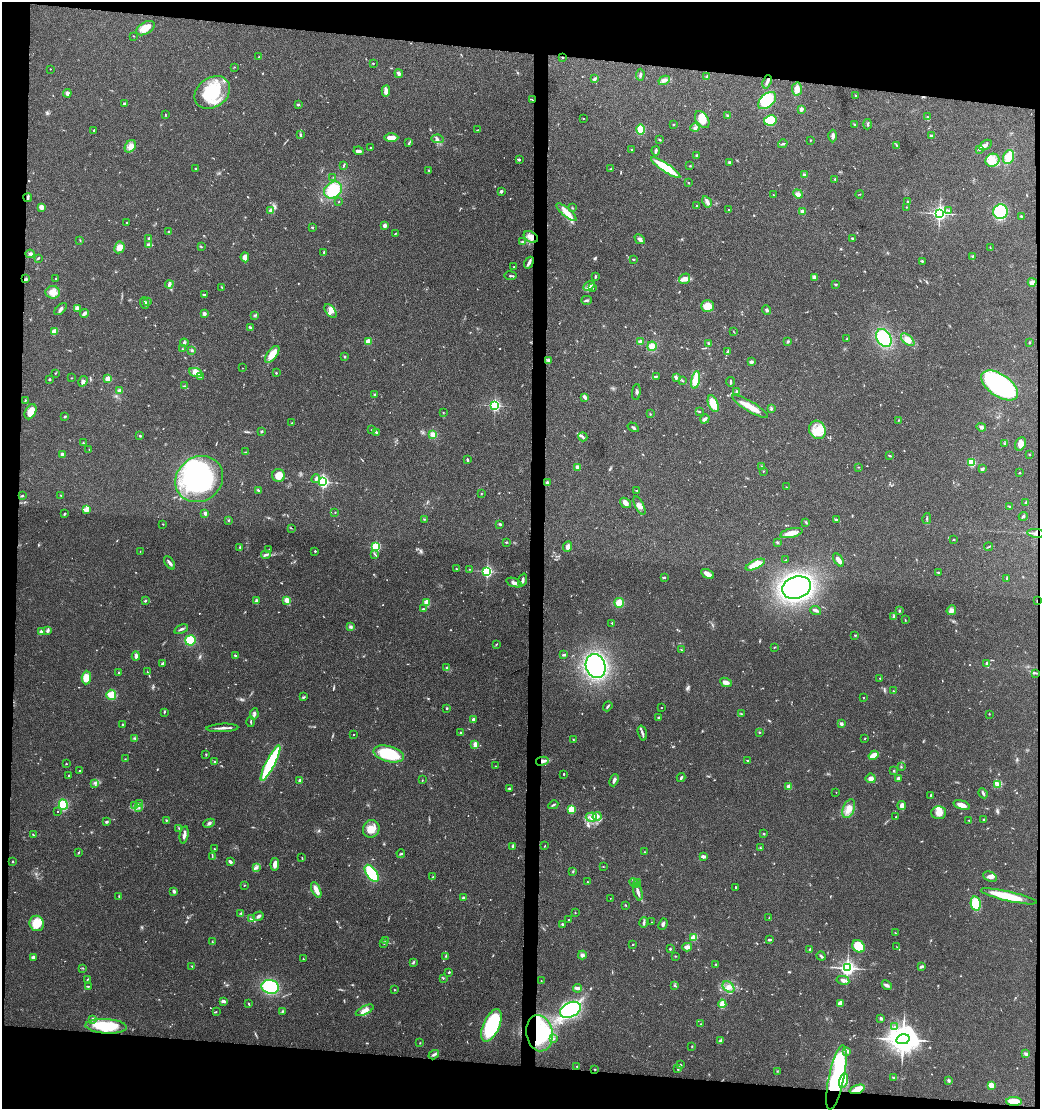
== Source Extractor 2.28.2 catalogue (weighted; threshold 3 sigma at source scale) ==
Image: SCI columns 103-4254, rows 1-4427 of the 4448 x 4427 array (HDU 1 of 3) = the unmasked area's bounding box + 8 px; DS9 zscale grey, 4 x 4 block average (1 PNG px = mean of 4 x 4 image px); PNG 1042 x 1111 px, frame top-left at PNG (2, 2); each listed source drawn as its Kron ellipse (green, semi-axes under 4 px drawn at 4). Shown black and unused: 12% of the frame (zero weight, under 3 of 4 exposures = <1% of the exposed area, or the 3 px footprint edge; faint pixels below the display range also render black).
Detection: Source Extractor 2.28.2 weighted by HDU 2 'WHT'. Background 0.078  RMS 0.0058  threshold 0.0262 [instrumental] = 3 sigma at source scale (4.5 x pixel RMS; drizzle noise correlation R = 1.50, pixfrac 1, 0.05/0.05 arcsec/px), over >= 5 px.
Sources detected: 702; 3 too faint to see at this stretch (4 x 4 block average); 5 inside a brighter object's white glare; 1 cosmic-ray / hot-pixel residue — neither listed nor drawn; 9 coinciding with a brighter row at this scale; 33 inside a brighter listed object's ellipse — not listed separately; of the other 651, all 500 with FLUX_AUTO >= 1.42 (the completeness limit of this list) listed and drawn (151 fainter detections not listed), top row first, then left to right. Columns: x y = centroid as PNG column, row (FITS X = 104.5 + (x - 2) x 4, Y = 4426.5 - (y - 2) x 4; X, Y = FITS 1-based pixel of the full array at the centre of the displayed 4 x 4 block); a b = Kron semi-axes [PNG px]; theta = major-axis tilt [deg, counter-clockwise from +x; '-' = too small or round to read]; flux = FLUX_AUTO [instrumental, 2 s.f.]
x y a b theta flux
145 28 10 6 30 40
133 36 2 2 - 1.6
259 57 2 2 - 1.5
562 57 2 2 - 2.9
373 63 2 2 - 2
235 67 2 2 - 1.7
50 69 2 2 - 1.8
399 74 4 3 - 8.1
640 75 6 2 88 7.3
707 77 3 2 - 5.2
595 79 4 3 - 6.6
664 80 6 3 28 9.9
767 82 7 2 70 9.6
797 89 6 5 - 18
386 91 6 3 86 19
212 92 19 14 35 180
67 93 4 3 - 11
855 95 2 2 - 1.8
532 100 2 2 - 1.5
767 100 11 6 42 110
124 103 3 2 - 4.7
298 105 2 2 - 11
801 109 2 2 - 46
165 115 3 2 - 1.9
728 115 3 2 - 3
928 117 4 2 - 2
583 118 2 2 - 1.6
702 119 9 6 -56 41
770 120 6 5 - 82
673 124 2 2 - 2.3
854 124 3 2 - 2.3
867 124 5 2 - 3.9
695 128 4 4 - 8.2
641 129 5 4 - 60
94 130 2 2 - 3.1
477 130 2 2 - 1.6
300 135 3 2 - 3.9
833 136 6 2 89 14
931 136 4 2 - 8.7
391 138 7 3 0 44
437 139 6 2 -11 6
660 140 3 2 - 2.7
810 140 2 2 - 2.8
409 143 3 2 - 3.3
783 144 5 2 - 5
897 145 3 2 - 3
985 145 7 4 33 13
130 146 7 5 55 19
370 148 2 2 - 1.6
979 149 3 2 - 2.7
632 150 3 2 - 2.8
359 151 5 3 - 8.8
656 151 5 2 - 6.1
697 156 3 2 - 5.3
1009 157 7 5 71 46
519 160 3 2 - 4.3
992 160 7 6 - 29
729 163 4 2 - 4
344 165 4 2 - 3.3
690 166 3 2 - 1.7
666 168 17 4 -34 140
195 169 2 2 - 2.7
611 169 3 2 - 3.4
429 170 2 2 - 2.5
804 175 3 2 - 6.2
333 177 2 2 - 1.9
835 179 2 2 - 2.7
689 183 3 2 - 1.7
333 190 10 7 37 110
501 191 2 2 - 9.7
798 194 5 4 - 14
860 194 4 2 - 1.8
774 195 2 2 - 1.7
28 198 4 2 - 7.4
339 202 2 2 - 1.7
707 202 6 3 -59 11
908 202 2 2 - 4.6
696 206 2 2 - 5.1
41 207 3 3 - 16
906 207 2 2 - 1.6
572 208 2 2 - 2.5
729 210 2 2 - 8.1
949 210 2 2 - 3.2
271 211 4 4 - 11
567 212 13 4 -40 33
802 212 2 2 - 63
1000 212 7 7 - 170
939 213 2 2 - 1300
1021 216 3 2 - 2
126 223 2 2 - 2.8
385 226 3 3 - 11
312 227 2 2 - 3.3
169 232 3 2 - 7.7
395 233 2 2 - 1.8
531 237 8 5 -26 24
149 238 2 2 - 4.1
852 238 3 2 - 2.9
640 239 6 3 -44 13
80 240 4 2 - 2
522 242 4 2 - 3.4
148 245 3 2 - 13
119 247 6 5 - 24
201 247 3 2 - 3.3
990 247 2 2 - 1.8
324 252 3 2 - 4.7
30 254 4 2 - 5.8
972 256 3 2 - 2.9
245 257 5 4 - 20
38 258 4 2 - 2.9
633 260 3 2 - 2.9
922 261 2 2 - 2.4
529 263 6 2 59 12
514 267 2 2 - 5.2
511 276 6 2 -8 4.1
595 276 4 2 - 3.7
814 277 4 3 - 9.4
26 279 3 2 - 5.8
56 279 2 2 - 3.2
685 279 6 5 - 16
1032 282 4 4 - 13
169 284 4 2 - 11
836 284 3 2 - 2.1
589 286 6 3 32 9.4
222 287 3 2 - 2.1
593 287 4 2 - 2.9
53 292 7 6 - 22
204 295 3 2 - 4.2
587 300 5 2 - 5.6
147 302 3 2 - 3.6
145 303 6 2 -69 4.3
707 306 6 6 - 56
77 308 4 3 - 11
60 309 7 3 44 9.2
767 310 5 3 - 5.4
331 311 8 5 -51 18
84 313 4 2 - 11
204 314 2 2 - 36
255 315 3 2 - 3.4
251 327 3 2 - 4.4
54 332 4 4 - 23
734 332 2 2 - 1.7
884 338 9 7 -59 200
847 339 3 2 - 2.6
908 340 8 4 -42 27
368 341 2 2 - 100
640 341 3 3 - 8.1
787 342 3 2 - 4.9
1029 342 2 2 - 5.3
184 343 4 3 - 5.6
709 343 3 2 - 6.2
652 346 4 4 - 24
182 349 2 2 - 2.2
192 350 2 2 - 2.5
728 352 3 3 - 8.3
272 354 10 5 53 43
345 357 3 2 - 2.9
549 360 4 3 - 6.8
751 362 3 3 - 7.5
242 368 2 2 - 1.4
196 372 7 3 -21 15
56 373 2 2 - 2.1
276 373 2 2 - 3.3
201 376 2 2 - 2.2
656 376 3 2 - 3.4
71 378 2 2 - 1.6
676 378 3 2 - 5.8
49 379 2 2 - 4
108 379 2 2 - 130
696 380 9 4 79 54
83 381 5 4 - 9.3
683 381 3 2 - 3.3
730 382 4 2 - 4.7
1000 385 21 11 -34 500
184 386 2 2 - 2.3
120 391 2 2 - 55
636 392 8 2 85 6.9
737 392 3 3 - 7.7
375 395 3 2 - 6.7
585 397 4 2 - 12
25 400 3 2 - 4
713 404 8 5 -68 67
495 405 2 2 - 670
750 406 20 5 -31 43
772 409 3 2 - 2.4
30 412 8 5 62 43
443 412 2 2 - 1.5
700 412 3 2 - 2.4
650 414 2 2 - 2
65 416 2 2 - 4.3
705 419 5 3 - 8.4
898 420 2 2 - 1.5
292 423 3 2 - 2
633 427 6 2 -32 6.3
981 427 5 3 - 6.1
372 429 2 2 - 1.8
817 430 9 8 - 45
262 431 2 2 - 3.3
376 432 4 2 - 4.8
433 434 3 3 - 19
140 436 2 2 - 3.5
583 437 5 2 - 6.3
83 443 2 2 - 3.9
1004 443 3 2 - 1.8
1020 444 7 5 63 20
89 450 3 2 - 2.2
245 452 3 2 - 1.6
62 454 3 2 - 7
1030 454 2 2 - 1.9
890 456 3 2 - 3.2
467 459 4 2 - 3.9
971 462 2 2 - 260
577 467 2 2 - 45
762 467 3 2 - 2.5
858 467 2 2 - 1.5
982 469 4 2 - 8
763 472 2 2 - 1.4
1019 473 2 2 - 2.5
279 475 6 6 - 40
199 479 25 22 37 530
316 479 4 2 - 7.1
323 482 2 2 - 670
547 483 2 2 - 22
786 487 2 2 - 1.8
258 490 3 2 - 4.8
637 491 2 2 - 1.8
481 494 2 2 - 1.9
23 496 2 2 - 3.3
61 496 3 2 - 2.4
1025 502 2 2 - 2.7
625 503 6 4 -36 14
639 506 10 3 -63 14
1009 506 3 2 - 3.3
87 509 3 3 - 9.1
335 512 2 2 - 1.8
205 513 3 2 - 11
65 514 3 2 - 3.8
1023 516 4 2 - 4.3
424 519 2 2 - 1.6
927 519 5 2 - 4.1
229 520 2 2 - 2.3
837 520 3 2 - 5
806 522 3 2 - 3.6
163 524 2 2 - 2
500 524 3 2 - 4.9
291 528 2 2 - 1.8
791 533 12 4 14 34
1036 533 9 4 -7 12
954 539 2 2 - 3.3
506 542 2 2 - 4.1
777 542 2 2 - 5.2
567 546 6 4 65 12
240 547 3 2 - 2.3
376 547 2 2 - 350
988 547 4 2 - 3.8
269 549 2 2 - 1.7
315 551 2 2 - 10
140 552 2 2 - 1.7
375 554 3 2 - 2.3
266 555 5 2 - 7.8
785 560 2 2 - 1.6
838 560 7 3 -55 19
170 563 7 2 -55 11
755 565 10 3 25 58
456 569 2 2 - 3.1
469 569 2 2 - 1.8
487 571 2 2 - 640
938 572 3 2 - 1.7
708 574 7 3 -30 27
664 577 4 2 - 4.8
1007 579 4 2 - 3.5
523 580 7 2 70 8.1
514 583 8 3 -19 13
796 587 15 11 18 870
287 600 2 2 - 130
145 601 3 2 - 3.7
256 601 3 3 - 7.9
1037 601 2 2 - 11
427 603 2 2 - 140
619 603 5 5 - 34
423 609 3 2 - 3
816 610 5 2 - 9.4
951 610 5 4 - 13
899 611 4 2 - 3.5
894 617 3 2 - 3.3
905 620 3 2 - 2.2
612 623 2 2 - 3.2
351 627 4 3 - 6.4
181 629 7 2 27 7.2
47 631 4 3 - 5.7
41 632 2 2 - 21
855 635 2 2 - 2.7
190 640 5 5 - 100
496 644 3 2 - 2.3
774 647 3 2 - 2.3
682 650 3 2 - 1.8
564 655 3 2 - 3.6
136 656 4 4 - 8.2
235 656 3 2 - 6.4
987 663 3 2 - 6.2
162 664 2 2 - 9.4
596 666 12 9 -70 500
447 668 2 2 - 3.1
147 672 2 2 - 1.5
119 673 2 2 - 2.2
1036 673 4 2 - 4.6
86 678 7 4 87 33
880 678 2 2 - 2.8
726 682 6 4 -25 14
893 691 2 2 - 1.9
111 695 5 5 - 38
304 697 2 2 - 1.7
863 698 2 2 - 1.9
608 706 5 2 - 4.8
447 708 2 2 - 12
661 708 2 2 - 1.9
164 712 2 2 - 2.4
254 714 6 2 83 8.6
741 714 2 2 - 1.5
989 714 2 2 - 1.5
659 718 3 2 - 2.8
473 719 2 2 - 20
251 722 5 2 - 3.7
122 724 2 2 - 2.4
841 724 3 3 - 6.2
222 728 16 2 2 16
759 732 2 2 - 2.3
461 733 3 3 - 6.3
642 733 7 2 -74 8.8
353 735 2 2 - 3.6
134 738 3 2 - 4
865 738 2 2 - 2.3
573 740 2 2 - 2
475 745 4 3 - 16
206 754 2 2 - 3.1
389 754 16 8 -15 160
874 755 5 2 - 50
125 759 2 2 - 1.9
748 760 2 2 - 2.3
542 761 6 3 14 13
215 762 2 2 - 3.2
270 763 20 4 63 280
66 764 2 2 - 4.4
495 766 2 2 - 1.8
901 767 2 2 - 2.6
80 771 3 2 - 2.7
894 771 2 2 - 2.8
564 774 2 2 - 3.4
68 775 2 2 - 2.2
681 778 4 2 - 5.1
871 778 5 4 - 13
898 778 3 2 - 6.1
422 780 2 2 - 1.9
614 780 6 3 68 9
300 781 2 2 - 43
94 783 2 2 - 1.9
997 784 3 2 - 6
789 787 2 2 - 81
509 788 3 2 - 3.9
836 792 2 2 - 3
983 793 5 2 - 7
930 795 3 2 - 3
139 803 4 2 - 5.4
63 805 5 4 - 80
134 805 3 2 - 5.2
553 805 5 2 - 4.1
902 805 4 3 - 19
962 805 8 3 -16 27
139 808 2 2 - 2.8
571 809 2 2 - 190
849 809 10 6 69 29
58 812 2 2 - 2
939 812 7 6 - 23
591 817 5 4 - 16
597 817 4 3 - 11
896 817 2 2 - 1.8
984 819 2 2 - 9.8
166 820 2 2 - 3
969 820 2 2 - 1.4
106 822 4 2 - 4.7
209 823 6 3 23 7.1
179 828 2 2 - 2.5
371 829 9 8 - 43
764 834 3 2 - 2.7
33 835 3 2 - 3.7
184 835 9 2 81 11
513 846 3 2 - 11
545 846 2 2 - 2
760 848 2 2 - 2.3
214 849 2 2 - 2
78 852 2 2 - 2.2
644 852 2 2 - 2.1
401 854 4 2 - 4.3
212 856 3 2 - 2
703 856 4 2 - 10
302 858 3 2 - 2
13 862 2 2 - 3.9
230 862 2 2 - 11
275 864 6 3 84 28
256 867 3 3 - 5.4
603 867 2 2 - 1.5
573 871 2 2 - 1.9
372 873 9 5 -55 150
433 877 3 2 - 2.5
990 877 7 4 -26 15
587 882 2 2 - 2
637 882 2 2 - 22
634 883 5 2 - 7.1
244 885 2 2 - 2.1
735 887 3 2 - 2.6
316 890 8 3 -65 26
174 891 3 2 - 10
638 892 9 3 -73 15
119 896 3 2 - 1.8
1009 896 29 5 -13 110
463 898 2 2 - 27
610 898 2 2 - 1.5
976 903 7 5 -79 63
625 905 3 2 - 2.3
240 913 3 2 - 3.8
575 913 2 2 - 1.5
259 916 5 3 - 8.6
769 918 2 2 - 1.6
252 919 2 2 - 2
569 919 2 2 - 1.5
644 922 5 2 - 6.2
652 922 2 2 - 1.5
37 923 8 7 - 71
563 924 3 2 - 3.4
663 924 6 3 68 7.5
895 933 2 2 - 1.7
694 938 4 3 - 36
386 940 2 2 - 1.7
769 940 4 2 - 6.4
212 942 3 2 - 3.4
384 944 2 2 - 2.1
633 944 2 2 - 2.8
858 946 7 5 -43 89
687 947 5 3 - 19
897 947 3 2 - 1.7
670 949 2 2 - 11
810 950 3 2 - 7.1
582 955 4 3 - 8.5
446 956 2 2 - 2.2
675 956 2 2 - 2.2
821 956 5 2 - 7.2
33 957 4 3 - 6.7
303 959 3 2 - 1.7
413 962 4 2 - 4.7
716 965 2 2 - 1.8
192 966 2 2 - 2.3
921 967 3 2 - 7.6
83 968 2 2 - 1.9
847 968 2 2 - 1500
449 972 3 2 - 3.3
443 978 2 2 - 2.6
88 979 3 2 - 2.5
843 980 6 4 -11 12
541 981 2 2 - 1.5
887 985 6 3 -42 8.8
88 986 2 2 - 2
675 986 3 2 - 3.1
270 987 9 7 -11 210
728 987 6 4 -40 17
578 988 4 2 - 14
394 990 2 2 - 1.5
223 1001 4 2 - 9.9
840 1003 3 3 - 24
249 1004 3 2 - 2.7
722 1004 4 3 - 41
365 1010 10 3 26 21
570 1010 11 7 25 380
283 1011 2 2 - 1.7
216 1012 2 2 - 1.9
881 1018 2 2 - 11
92 1019 3 2 - 4.3
701 1024 2 2 - 2.1
491 1025 17 8 66 280
106 1026 21 7 -4 150
894 1027 2 2 - 3.8
539 1033 18 13 -81 200
553 1039 3 2 - 2.3
903 1039 7 5 13 6700
721 1041 3 3 - 9.5
420 1043 2 2 - 1.6
692 1046 2 2 - 1.6
846 1051 4 3 - 7.4
1026 1054 4 3 - 6.4
434 1055 5 2 - 6.6
680 1065 2 2 - 8.1
577 1066 2 2 - 1.9
595 1069 2 2 - 1.9
678 1069 3 2 - 5.5
777 1071 2 2 - 1.7
836 1077 33 7 78 520
894 1077 4 2 - 5.1
948 1080 2 2 - 2.7
844 1081 7 4 74 19
991 1085 4 3 - 23
857 1089 8 3 19 57
1014 1101 7 4 -1 39
Overlapping masked pixels (flux is a lower limit): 7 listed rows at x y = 531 237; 1036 533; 1037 601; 542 761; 539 1033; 836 1077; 857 1089
Diffuse or blended objects may show on this block-average render without a row.